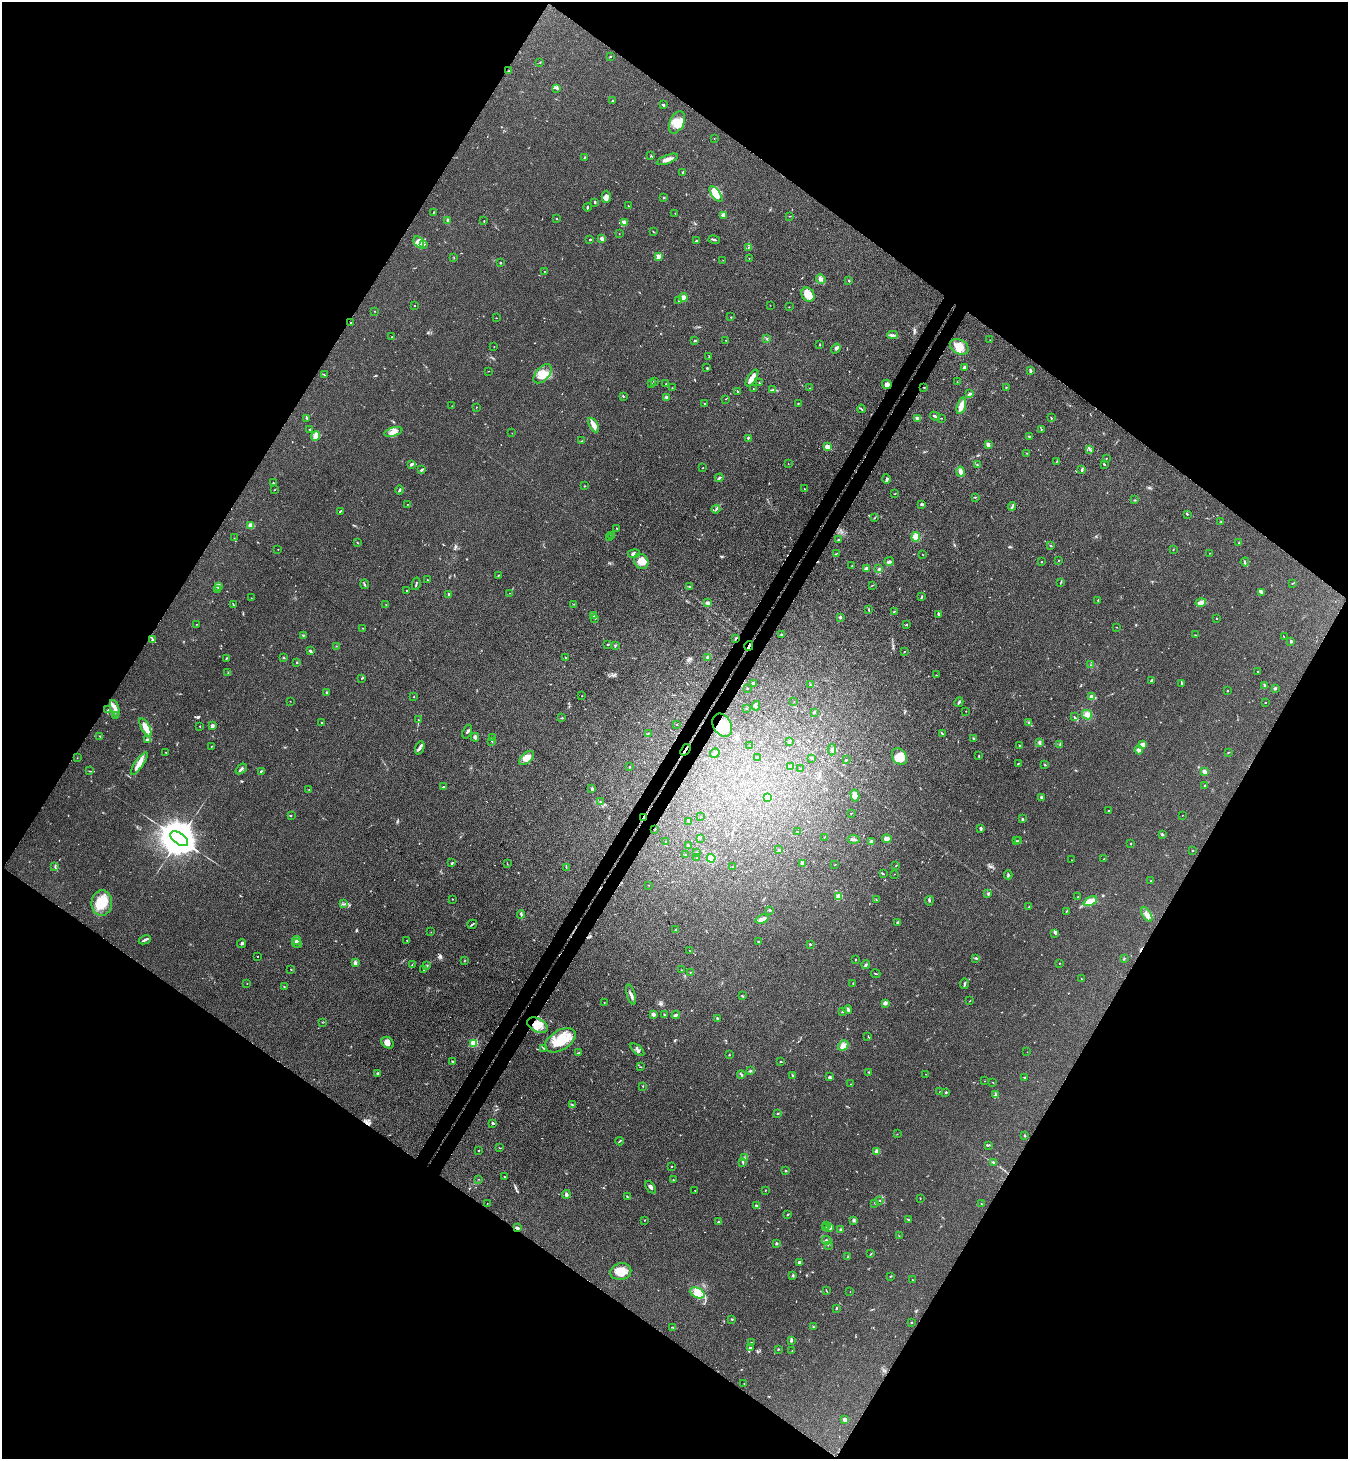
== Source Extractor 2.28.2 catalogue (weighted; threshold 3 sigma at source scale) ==
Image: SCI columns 201-5584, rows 36-5863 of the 5924 x 5902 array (HDU 1 of 3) = the unmasked area's bounding box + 8 px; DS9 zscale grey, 4 x 4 block average (1 PNG px = mean of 4 x 4 image px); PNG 1350 x 1461 px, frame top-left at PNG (2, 2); each listed source drawn as its Kron ellipse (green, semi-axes under 4 px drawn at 4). Shown black and unused: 50% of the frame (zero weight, under 3 of 4 exposures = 5% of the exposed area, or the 3 px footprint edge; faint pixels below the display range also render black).
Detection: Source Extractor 2.28.2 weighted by HDU 2 'WHT'. Background 0.18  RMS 0.0084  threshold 0.038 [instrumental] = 3 sigma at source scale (4.5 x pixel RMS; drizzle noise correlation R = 1.50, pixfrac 1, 0.05/0.05 arcsec/px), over >= 5 px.
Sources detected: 625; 3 too faint to see at this stretch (4 x 4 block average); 4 cosmic-ray / hot-pixel residue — neither listed nor drawn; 13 coinciding with a brighter row at this scale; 34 inside a brighter listed object's ellipse — not listed separately; of the other 571, all 500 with FLUX_AUTO >= 1.22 (the completeness limit of this list) listed and drawn (71 fainter detections not listed), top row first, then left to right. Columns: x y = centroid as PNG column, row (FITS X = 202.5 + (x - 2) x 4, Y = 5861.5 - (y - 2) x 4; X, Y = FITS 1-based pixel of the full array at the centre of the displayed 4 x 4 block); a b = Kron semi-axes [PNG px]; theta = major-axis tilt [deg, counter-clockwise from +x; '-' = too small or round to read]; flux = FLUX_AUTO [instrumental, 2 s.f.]
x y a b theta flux
610 56 2 2 - 4.1
540 62 2 2 - 2.7
509 71 2 2 - 1.9
557 88 3 2 - 5.6
613 100 2 2 - 3
663 105 3 2 - 6.3
677 122 12 7 63 61
714 138 2 2 - 1.5
651 155 2 2 - 2.6
584 157 3 2 - 3.6
667 159 11 4 21 27
683 172 2 2 - 1.9
716 194 9 4 -55 53
606 197 6 4 -89 17
664 197 2 2 - 5
595 202 2 2 - 7.8
628 206 2 2 - 2
587 207 4 2 - 6.4
434 212 2 2 - 3
675 213 2 2 - 2
723 215 2 2 - 75
790 216 2 2 - 2.5
556 218 2 2 - 2.4
448 221 4 3 - 9.8
484 221 2 2 - 2.6
624 222 3 3 - 50
653 231 3 2 - 3.2
619 234 2 2 - 1.3
602 238 2 2 - 20
590 239 2 2 - 5.5
714 240 6 2 -15 7.8
697 241 4 2 - 11
419 242 6 5 - 27
424 245 2 2 - 2.6
748 247 2 2 - 2
658 256 2 2 - 87
454 257 2 2 - 1.4
749 258 2 2 - 2.8
723 260 2 2 - 1.5
500 263 2 2 - 3.8
544 271 2 2 - 1.7
821 279 5 4 - 15
849 281 2 2 - 3.2
808 295 7 6 - 74
683 297 4 3 - 18
679 301 2 2 - 3
414 305 2 2 - 2
770 305 2 2 - 1.5
789 307 2 2 - 1.8
374 311 2 2 - 2.1
731 317 2 2 - 2.3
496 318 2 2 - 1.2
351 323 2 2 - 2
892 335 5 2 - 11
392 337 2 2 - 1.7
767 339 2 2 - 1.8
726 340 2 2 - 1.8
990 340 2 2 - 1.3
695 341 3 2 - 5.8
820 345 2 2 - 2.3
494 347 2 2 - 1.3
959 347 10 7 -30 61
836 349 5 2 - 10
709 357 2 2 - 1.9
964 367 4 2 - 7.7
707 368 3 2 - 3.5
489 371 2 2 - 1.3
1030 371 3 2 - 7.9
543 374 11 6 48 57
324 375 3 2 - 2.4
752 378 10 3 56 49
654 381 2 2 - 6.4
957 382 2 2 - 1.7
651 383 3 2 - 3.8
666 383 2 2 - 2.9
759 383 2 2 - 3.5
887 384 5 4 - 18
924 387 2 2 - 2.6
1006 387 2 2 - 2
672 388 2 2 - 1.7
810 388 2 2 - 2.5
753 389 2 2 - 2
773 390 2 2 - 3.2
737 391 2 2 - 3.4
970 394 3 2 - 6.1
623 396 2 2 - 4.1
666 397 3 2 - 7.6
726 399 2 2 - 1.3
705 403 2 2 - 3.8
798 403 2 2 - 2.4
452 406 2 2 - 1.4
961 406 8 4 75 30
476 407 2 2 - 1.5
861 409 4 2 - 4.2
935 416 5 2 - 8.7
307 418 4 2 - 6.4
918 418 3 2 - 5.6
941 418 2 2 - 1.8
1051 418 2 2 - 3.7
594 425 8 3 -62 43
310 429 2 2 - 2.6
1041 429 3 2 - 2.9
393 432 9 4 15 31
512 433 2 2 - 1.7
315 436 5 4 - 28
1029 436 2 2 - 5.9
748 438 3 2 - 5.3
582 441 2 2 - 2.6
988 445 3 2 - 18
828 447 2 2 - 140
1089 449 3 2 - 3.8
1027 453 2 2 - 1.6
1106 458 2 2 - 2.2
1056 462 2 2 - 1.8
411 464 4 2 - 8.3
788 464 2 2 - 1.2
1104 464 3 2 - 4.3
977 465 2 2 - 3.4
703 468 2 2 - 2.6
421 470 4 2 - 10
1082 470 4 2 - 6.3
961 472 5 3 - 22
719 478 4 2 - 5.7
886 479 4 2 - 8.1
273 483 2 2 - 3.1
584 486 2 2 - 2.3
275 489 2 2 - 1.7
804 489 2 2 - 2.3
399 490 4 2 - 6.7
895 494 2 2 - 2.1
975 497 2 2 - 3.1
1135 500 2 2 - 3.9
408 504 2 2 - 2.5
922 504 3 2 - 11
1012 506 4 2 - 6.2
716 509 4 2 - 6.4
340 511 2 2 - 5.7
1187 514 2 2 - 4
875 517 3 2 - 3.1
1221 522 2 2 - 1.8
251 525 4 3 - 22
617 528 2 2 - 2.1
611 535 2 2 - 6.2
916 537 5 4 - 32
234 538 2 2 - 1.4
609 538 2 2 - 2.5
839 540 3 2 - 5.9
357 543 2 2 - 1.6
1239 543 2 2 - 4.2
1051 545 2 2 - 3.7
278 549 2 2 - 1.3
1173 550 2 2 - 2.8
837 553 3 2 - 2.3
1209 553 2 2 - 1.3
634 554 6 3 7 19
923 555 2 2 - 1.7
1058 560 2 2 - 2.4
641 561 8 6 -51 52
889 561 5 3 - 8
1041 562 2 2 - 3.5
1245 562 4 2 - 5.3
852 566 2 2 - 1.5
866 569 2 2 - 25
879 569 4 3 - 6.7
498 575 2 2 - 3.6
427 580 2 2 - 2.2
1061 583 2 2 - 2.1
1292 583 3 2 - 2.9
364 584 5 2 - 4.9
416 584 6 2 79 5.6
872 585 2 2 - 1.7
218 587 3 2 - 3.9
690 587 3 2 - 5.1
218 590 2 2 - 3.4
407 591 2 2 - 2
1261 592 3 3 - 7.4
510 593 2 2 - 1.4
449 594 2 2 - 28
921 596 3 2 - 5.8
251 598 2 2 - 1.6
1098 600 3 2 - 2.6
1201 602 5 3 - 34
708 603 2 2 - 26
233 604 2 2 - 2.3
574 604 2 2 - 1.6
386 605 2 2 - 1.8
869 610 3 2 - 4
894 611 3 2 - 3.2
939 614 4 2 - 7.2
593 616 2 2 - 1.8
840 617 4 3 - 7.1
595 618 2 2 - 2.8
1217 618 2 2 - 4.9
196 624 2 2 - 1.4
906 625 2 2 - 3.3
1117 627 2 2 - 1.9
363 628 2 2 - 2
303 635 2 2 - 4.8
782 635 3 2 - 5.1
1196 635 3 2 - 2.9
1284 637 2 2 - 1.6
736 638 3 2 - 3.7
153 640 3 2 - 2.4
1291 641 2 2 - 13
608 644 2 2 - 4.7
615 645 2 2 - 2.4
336 646 2 2 - 1.5
749 646 5 2 - 10
310 651 3 2 - 12
904 652 2 2 - 2.6
708 657 2 2 - 49
226 658 2 2 - 3.3
283 658 2 2 - 7.1
566 658 3 2 - 4
297 662 2 2 - 6.3
1091 665 2 2 - 1.5
1258 672 2 2 - 3.9
228 673 2 2 - 2.6
936 675 2 2 - 2.3
361 678 2 2 - 2.1
1152 680 3 2 - 10
754 684 2 2 - 23
1182 684 3 2 - 4
810 685 2 2 - 2.4
1265 686 4 2 - 6.6
747 688 2 2 - 7.6
1275 688 3 3 - 5.7
1228 690 2 2 - 3.3
326 693 3 2 - 5.6
581 696 2 2 - 1.6
414 697 2 2 - 1.3
1092 697 3 2 - 37
290 701 2 2 - 1.4
794 702 2 2 - 1.7
959 702 5 2 - 8.5
1265 702 2 2 - 2.3
756 706 4 2 - 6.6
115 708 9 3 -71 22
747 709 2 2 - 1.9
108 710 3 2 - 2.5
966 711 2 2 - 1.7
814 712 2 2 - 11
1087 715 5 4 - 24
115 716 3 2 - 5.1
1074 716 3 2 - 2.8
562 718 3 2 - 4.1
418 720 2 2 - 2.3
321 722 2 2 - 2.2
1029 722 2 2 - 3.6
676 724 2 2 - 1.8
722 725 12 9 -60 96
199 726 2 2 - 4.2
212 726 2 2 - 49
145 727 10 3 -62 61
467 732 7 2 69 8.3
648 733 2 2 - 1.9
942 734 3 2 - 4
100 736 2 2 - 3.1
475 737 4 3 - 12
493 738 2 2 - 1.4
974 739 2 2 - 5.4
147 740 4 3 - 14
492 741 2 2 - 1.9
789 741 2 2 - 11
1039 743 4 2 - 5.9
1143 744 4 3 - 23
750 745 2 2 - 2.4
1060 745 3 2 - 4.1
211 746 2 2 - 2.3
1019 746 2 2 - 2.2
420 748 7 3 69 13
685 750 6 2 54 8.6
832 750 5 4 - 14
1139 750 4 4 - 8.8
166 752 2 2 - 2
1228 752 2 2 - 3.6
715 753 5 3 - 14
899 756 9 6 -56 67
979 756 2 2 - 2.3
757 757 2 2 - 2.5
77 758 2 2 - 1.4
527 758 9 5 40 45
812 758 3 2 - 6.5
846 760 3 2 - 3.7
139 763 13 3 55 40
1018 763 3 2 - 3.4
1045 765 2 2 - 4.7
630 767 2 2 - 6.9
790 767 2 2 - 33
241 769 6 2 37 10
801 769 2 2 - 4.4
89 771 2 2 - 1.9
261 771 3 2 - 3.8
1205 772 4 3 - 16
1204 785 3 2 - 3.8
443 787 3 2 - 3.8
309 789 2 2 - 1.6
592 789 3 2 - 8.6
855 795 6 4 -75 36
767 797 3 2 - 56
1041 797 3 2 - 4.8
600 802 2 2 - 3.4
1109 811 2 2 - 2.3
851 813 3 2 - 2.1
291 815 2 2 - 1.4
1182 815 2 2 - 1.3
701 817 2 2 - 1.6
643 818 3 2 - 60
1022 819 2 2 - 23
688 821 2 2 - 11
655 829 2 2 - 2.5
981 829 3 2 - 5.6
798 832 2 2 - 2.1
1162 834 3 2 - 7.6
824 837 2 2 - 1.2
700 838 2 2 - 3.6
179 839 10 5 -36 24000
854 839 6 2 -3 11
887 839 4 3 - 33
1017 841 2 2 - 2.4
1019 841 2 2 - 2.5
666 842 2 2 - 5.4
872 842 2 2 - 30
1131 844 2 2 - 2
688 845 3 2 - 5
779 850 3 2 - 4.6
1192 850 2 2 - 3.1
696 853 2 2 - 1.6
685 854 2 2 - 1.7
697 858 2 2 - 2.7
711 858 4 4 - 48
1104 859 2 2 - 1.3
1072 860 2 2 - 1.5
452 863 4 2 - 4.5
803 863 3 3 - 17
507 864 2 2 - 1.4
835 865 2 2 - 2.1
896 866 2 2 - 3
55 867 3 2 - 5.3
566 867 2 2 - 2.4
732 867 2 2 - 2.8
883 874 3 2 - 3.4
894 874 2 2 - 1.2
1008 875 4 2 - 6.9
1151 881 2 2 - 2.7
648 885 2 2 - 1.8
988 893 2 2 - 2
839 896 2 2 - 120
1078 897 2 2 - 3.2
452 899 2 2 - 1.8
876 899 2 2 - 2.2
929 901 5 2 - 6.3
1090 901 7 3 26 89
102 903 12 10 -88 110
343 904 2 2 - 2
1029 907 2 2 - 2.4
770 910 3 2 - 6.4
1067 911 3 2 - 4
521 914 4 2 - 8
1147 915 8 4 -59 27
762 919 7 3 17 27
898 922 3 2 - 7.7
472 924 5 2 - 6
676 930 2 2 - 4.8
431 932 2 2 - 1.3
1055 933 2 2 - 3.1
145 940 6 2 25 13
297 940 4 3 - 11
407 940 2 2 - 1.9
759 942 3 2 - 4.3
297 943 5 2 - 6.1
242 944 4 2 - 9.6
810 944 2 2 - 12
690 951 2 2 - 1.4
257 956 2 2 - 2.7
976 958 3 2 - 5.1
1124 958 2 2 - 3
856 960 2 2 - 2.6
464 961 2 2 - 1.6
355 963 2 2 - 54
1059 963 2 2 - 1.7
412 964 2 2 - 1.6
427 965 2 2 - 3.5
866 965 4 2 - 8.7
291 969 2 2 - 5.5
424 970 2 2 - 1.8
682 970 2 2 - 1.9
690 972 2 2 - 2.3
875 974 5 2 - 3.7
1081 979 2 2 - 1.4
853 983 2 2 - 2.6
247 984 2 2 - 3.2
964 984 5 2 - 8.6
284 987 3 2 - 3.8
631 994 10 2 -72 17
742 996 3 2 - 4.1
970 1001 2 2 - 1.7
604 1002 2 2 - 1.7
885 1003 4 3 - 14
848 1010 4 3 - 10
843 1012 3 2 - 3.7
653 1014 2 2 - 27
665 1015 3 2 - 3.2
676 1015 4 2 - 11
717 1018 3 2 - 5.5
322 1022 2 2 - 1.5
537 1025 11 6 -27 58
868 1036 2 2 - 1.8
560 1040 17 10 32 120
388 1043 7 5 -39 24
474 1043 2 2 - 260
843 1046 6 4 46 19
544 1048 3 2 - 4.1
637 1050 8 2 -42 10
579 1052 2 2 - 1.9
1027 1052 2 2 - 1.4
729 1055 2 2 - 2.9
452 1061 3 2 - 3.4
780 1061 2 2 - 2.9
641 1067 2 2 - 1.2
750 1071 2 2 - 7.1
869 1072 2 2 - 2.2
378 1073 2 2 - 8.4
926 1074 2 2 - 1.6
741 1075 4 2 - 5.4
793 1076 2 2 - 2
829 1077 3 2 - 7.3
1025 1077 3 2 - 5.7
984 1081 2 2 - 1.3
993 1082 2 2 - 2.1
851 1084 2 2 - 1.3
643 1086 2 2 - 2.1
940 1092 2 2 - 2.2
946 1092 2 2 - 5.6
995 1095 2 2 - 2.6
573 1105 3 2 - 2.6
777 1113 2 2 - 3.3
493 1123 2 2 - 27
897 1134 2 2 - 1.3
1025 1135 2 2 - 2.8
619 1141 4 2 - 4.5
988 1145 2 2 - 3.4
499 1148 2 2 - 2.4
478 1151 2 2 - 2.9
877 1151 2 2 - 41
744 1158 2 2 - 3.2
743 1162 2 2 - 4.1
993 1162 2 2 - 4.4
671 1166 2 2 - 3.3
786 1171 2 2 - 3.4
504 1176 2 2 - 2.7
478 1179 2 2 - 1.3
673 1180 2 2 - 2
651 1187 7 3 -53 13
695 1190 2 2 - 1.9
765 1190 2 2 - 1.8
566 1195 4 3 - 12
627 1196 3 2 - 3.9
920 1198 2 2 - 1.8
880 1201 2 2 - 1.4
487 1203 2 2 - 1.4
875 1203 2 2 - 3.1
981 1204 2 2 - 1.9
756 1206 4 2 - 6.8
787 1214 2 2 - 5.1
645 1220 2 2 - 2.6
854 1220 3 2 - 5.4
908 1220 3 2 - 6.1
718 1222 2 2 - 3.8
826 1226 3 2 - 4
830 1227 3 2 - 11
517 1228 3 2 - 11
825 1228 3 2 - 5.1
841 1230 3 2 - 9.2
899 1236 2 2 - 1.6
826 1240 5 3 - 10
776 1243 3 2 - 5.8
828 1245 2 2 - 1.4
871 1254 2 2 - 2.8
847 1257 2 2 - 2.7
799 1262 2 2 - 32
621 1272 10 8 14 73
793 1275 3 2 - 3.4
890 1276 3 2 - 3.4
913 1280 2 2 - 2.1
826 1291 3 2 - 2.4
850 1292 2 2 - 1.4
697 1293 8 5 -24 41
836 1308 2 2 - 5.8
732 1319 2 2 - 4.6
911 1322 2 2 - 7.1
673 1327 2 2 - 2.5
813 1327 2 2 - 1.8
791 1341 4 3 - 7
752 1342 2 2 - 1.4
750 1348 4 2 - 6.3
778 1349 2 2 - 4
792 1351 2 2 - 2.7
744 1383 2 2 - 1.3
845 1420 4 3 - 16
Overlapping masked pixels (flux is a lower limit): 7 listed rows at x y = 736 638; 749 646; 722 725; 685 750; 643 818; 537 1025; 517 1228
Diffuse or blended objects may show on this block-average render without a row.